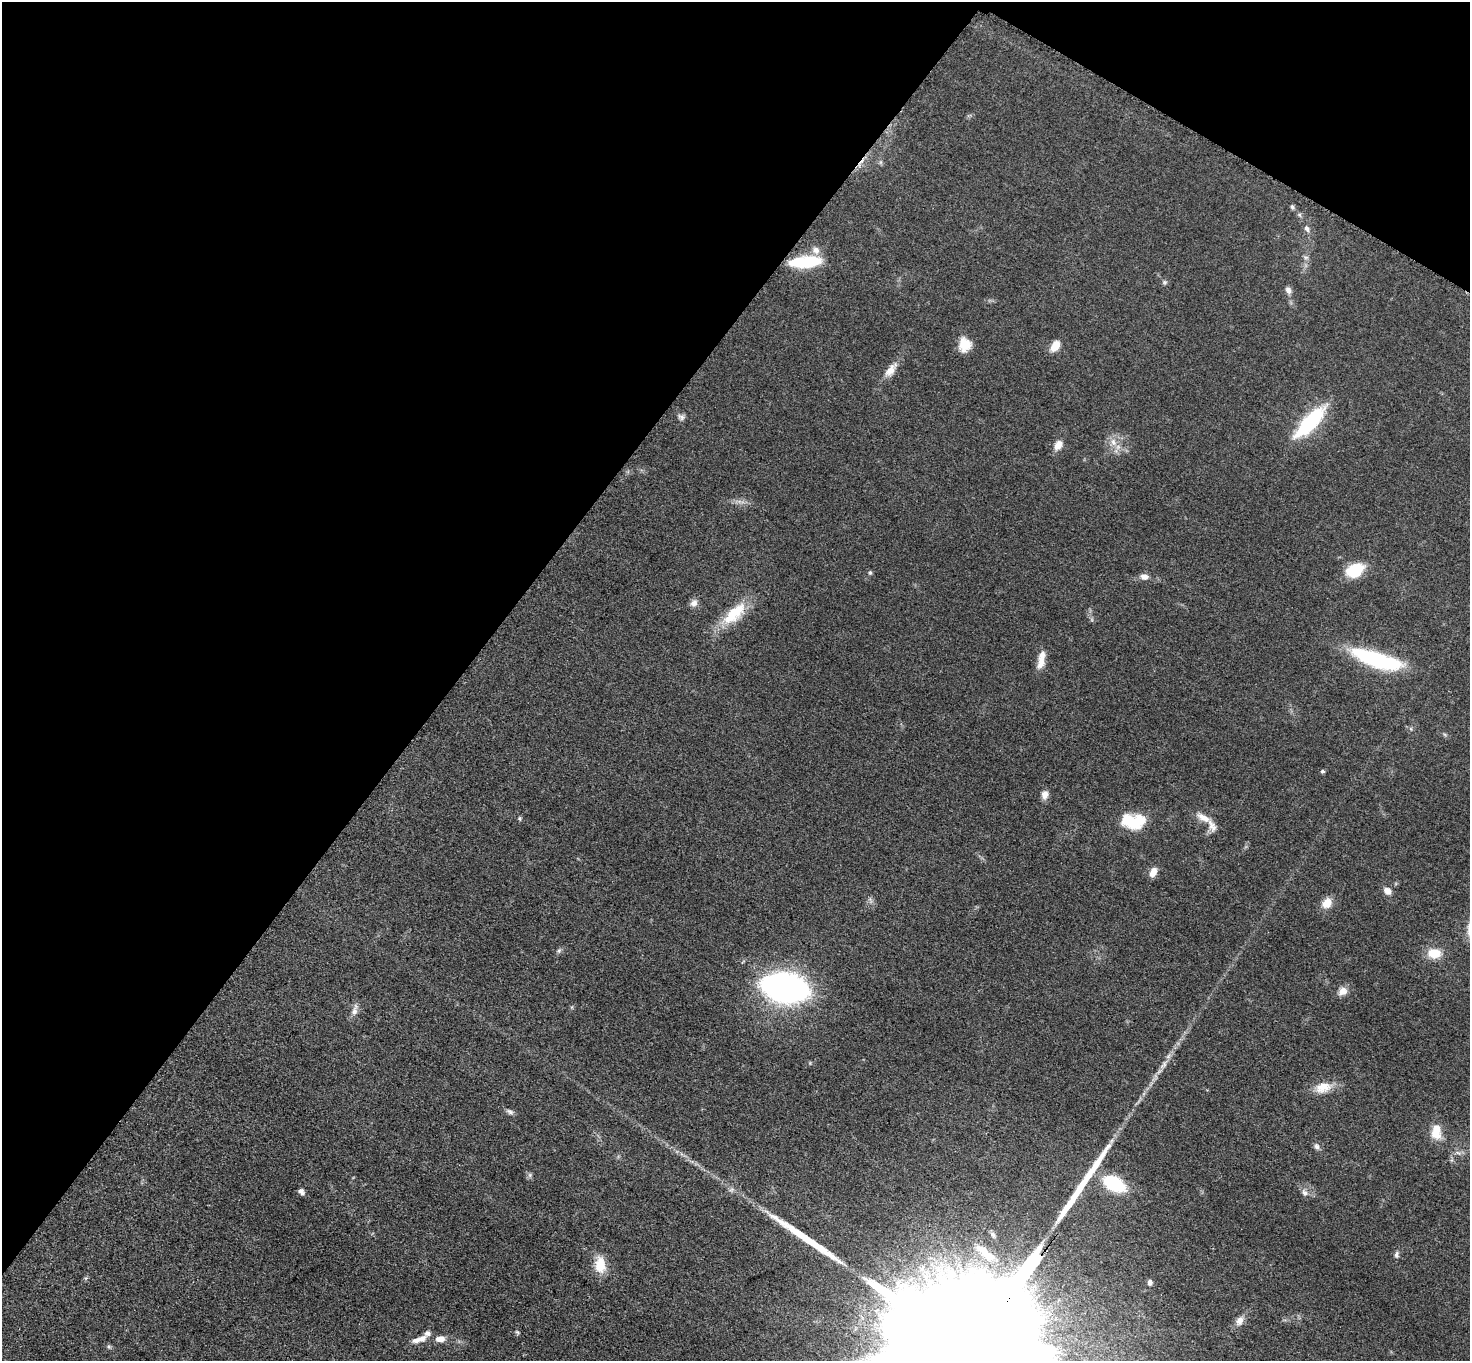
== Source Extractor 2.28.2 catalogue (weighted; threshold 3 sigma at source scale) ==
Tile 2 of 4 x 4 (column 2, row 1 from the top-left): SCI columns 1481-2948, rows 4239-5597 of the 5894 x 5897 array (HDU 1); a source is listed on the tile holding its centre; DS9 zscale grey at full resolution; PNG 1472 x 1363 px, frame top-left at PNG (2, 2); no overlay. Shown black and unused: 35% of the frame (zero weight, under 3 of 5 exposures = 1% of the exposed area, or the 3 px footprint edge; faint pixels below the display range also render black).
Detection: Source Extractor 2.28.2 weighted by HDU 2 'WHT'; one run over the whole footprint, this tile lists its part. Background 0.0479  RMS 0.0053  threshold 0.024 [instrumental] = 3 sigma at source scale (4.5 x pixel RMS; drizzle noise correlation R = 1.50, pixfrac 1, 0.05/0.05 arcsec/px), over >= 5 px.
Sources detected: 72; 5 inside a brighter object's white glare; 1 cosmic-ray / hot-pixel residue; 2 long thin detections or spike segments (spike, bleed or trail) — not listed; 6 inside a brighter listed object's ellipse — not listed separately; the other 58 listed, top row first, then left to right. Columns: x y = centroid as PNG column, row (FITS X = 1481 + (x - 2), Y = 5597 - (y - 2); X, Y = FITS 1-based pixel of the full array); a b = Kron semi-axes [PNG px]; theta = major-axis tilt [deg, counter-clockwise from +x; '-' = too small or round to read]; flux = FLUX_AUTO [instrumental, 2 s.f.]
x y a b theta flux
880 162 7 4 90 1
1292 207 6 5 - 1.1
1307 229 9 6 -60 1.9
1306 257 8 5 -18 1.2
805 262 36 12 5 26
1164 282 7 6 - 1.1
1288 290 10 7 -65 2.4
965 345 16 13 86 8.8
1055 346 14 8 57 6.2
891 370 22 10 52 5.9
681 417 9 8 - 1.8
1310 422 49 15 47 36
1113 442 12 8 -65 4.7
1058 445 11 8 60 4.9
1355 570 19 13 25 19
870 572 6 5 - 0.91
1144 577 10 8 -7 3.1
694 603 11 8 58 2.9
734 614 39 17 44 20
1382 662 66 16 -19 55
1041 663 17 10 75 5.2
1411 729 6 4 -72 0.7
1322 771 6 5 - 0.91
1045 795 11 8 79 3.4
520 818 6 4 -83 0.74
1203 818 21 8 -26 5.6
1129 822 29 16 -26 16
1153 872 11 7 65 4.9
1387 891 9 7 -39 3.9
870 900 11 5 -67 1.5
1327 903 12 10 45 6.8
559 951 7 5 69 1.1
1434 953 16 12 -3 10
786 988 32 17 -10 290
1342 991 12 10 35 4.1
572 1007 6 4 72 0.64
354 1011 12 8 75 3.1
1163 1065 15 7 55 3.5
1323 1088 24 14 15 9.3
510 1112 11 6 -29 1.7
1435 1134 16 11 -41 7.7
1317 1147 8 6 -68 1.9
1458 1153 7 4 -19 1.2
1452 1160 6 4 70 0.84
530 1175 6 6 - 1.2
1114 1184 19 12 -27 37
301 1192 8 5 -50 2.2
1304 1193 11 8 -63 2.4
986 1253 40 12 -38 15
1396 1255 8 5 86 1.5
600 1265 23 14 -86 10
1150 1282 7 5 76 1.6
1240 1321 14 9 56 3.9
517 1332 8 4 -54 0.8
421 1338 16 9 23 4.1
440 1339 11 7 5 4.4
974 1344 85 31 53 100000
109 1347 7 4 -58 0.92
Overlapping masked pixels (flux is a lower limit): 1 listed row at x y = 974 1344
Isophote crosses this tile's border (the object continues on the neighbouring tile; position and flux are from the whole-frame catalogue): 1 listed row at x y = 974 1344